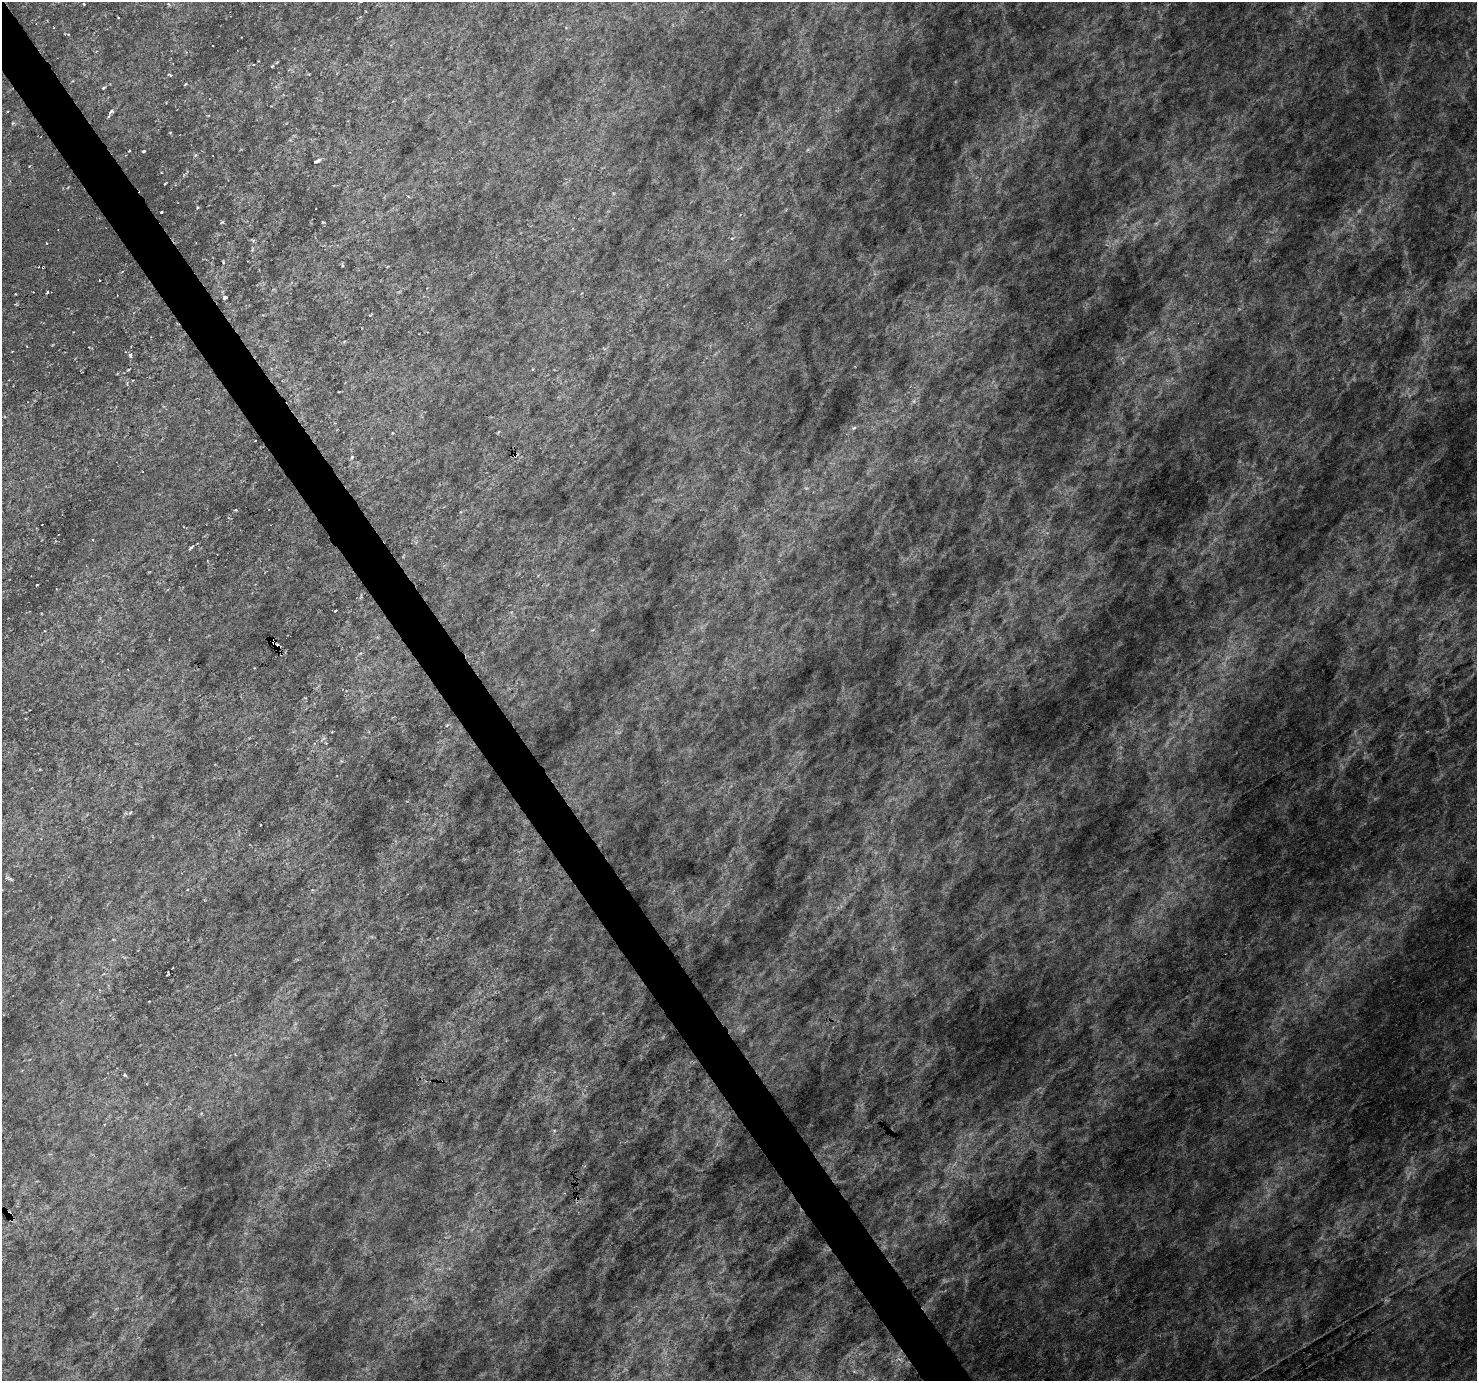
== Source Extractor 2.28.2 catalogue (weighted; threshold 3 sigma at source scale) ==
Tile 11 of 4 x 4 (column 3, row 3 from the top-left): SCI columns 2953-4427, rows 1562-2940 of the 5902 x 5817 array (HDU 1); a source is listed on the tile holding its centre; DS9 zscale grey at full resolution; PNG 1479 x 1383 px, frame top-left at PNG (2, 2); no overlay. Shown black and unused: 3% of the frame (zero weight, under 3 of 6 exposures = <1% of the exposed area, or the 3 px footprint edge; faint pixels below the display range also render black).
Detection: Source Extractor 2.28.2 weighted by HDU 2 'WHT'; one run over the whole footprint, this tile lists its part. Background -0.0126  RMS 0.0081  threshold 0.0333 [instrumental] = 3 sigma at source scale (4.09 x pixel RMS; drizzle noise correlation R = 1.36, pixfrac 0.8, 0.0396/0.0396 arcsec/px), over >= 5 px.
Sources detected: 18; all 18 listed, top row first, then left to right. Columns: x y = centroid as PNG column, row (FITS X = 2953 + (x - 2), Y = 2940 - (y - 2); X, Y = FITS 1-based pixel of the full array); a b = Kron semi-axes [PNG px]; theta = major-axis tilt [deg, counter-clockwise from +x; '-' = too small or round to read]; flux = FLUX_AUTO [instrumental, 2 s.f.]
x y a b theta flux
272 66 5 3 - 0.73
103 88 6 3 31 0.82
111 111 6 5 - 1.6
143 151 3 3 - 0.73
318 161 8 3 29 1.6
161 212 3 2 - 0.69
43 267 3 2 - 0.58
47 292 5 2 - 0.72
225 297 4 3 - 1.3
130 355 6 4 -80 1.4
854 428 6 4 19 1.2
352 457 5 4 - 0.94
191 547 9 2 44 1.1
37 585 3 2 - 0.61
335 611 3 2 - 0.75
273 642 5 3 - 3.8
278 646 6 4 18 2.2
125 1075 5 3 - 0.84
Overlapping masked pixels (flux is a lower limit): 3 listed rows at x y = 43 267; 273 642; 278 646